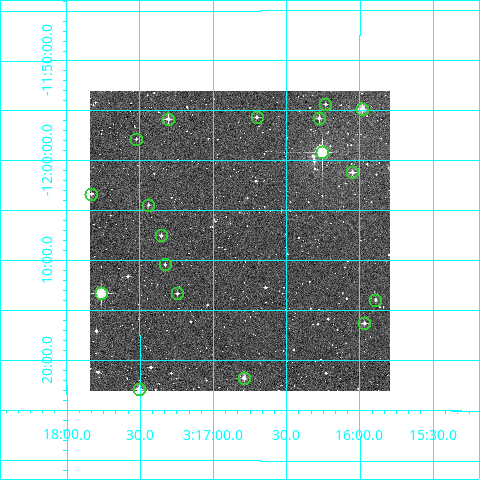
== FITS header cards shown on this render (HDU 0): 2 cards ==
NAXIS1  =                  300
NAXIS2  =                  300

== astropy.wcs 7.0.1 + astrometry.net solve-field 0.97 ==
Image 300 x 300 px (HDU 0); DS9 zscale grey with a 90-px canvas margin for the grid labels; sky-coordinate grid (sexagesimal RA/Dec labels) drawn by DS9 from the SOLVED WCS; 18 Tycho-2 reference stars matched to detected sources circled (green)
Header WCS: RA---TAN/DEC--TAN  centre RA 03:16:49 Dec -12:08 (49.20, -12.13 deg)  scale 6 arcsec/px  FOV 30.0' x 30.0'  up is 0 deg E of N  parity normal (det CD < 0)
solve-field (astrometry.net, Tycho-2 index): VERIFIED the header's WCS against the Tycho-2 star catalogue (verified at 2 index scales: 16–18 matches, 0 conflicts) and refined it, rather than solving blind
Solved WCS: RA---TAN-SIP/DEC--TAN-SIP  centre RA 03:16:49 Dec -12:08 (49.20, -12.13 deg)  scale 6 arcsec/px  FOV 30.0' x 30.0'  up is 0 deg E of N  parity normal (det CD < 0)
The solver's refit moves the header's centre by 1.9 arcsec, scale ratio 1.001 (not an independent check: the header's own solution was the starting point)
Tycho-2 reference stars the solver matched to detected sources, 18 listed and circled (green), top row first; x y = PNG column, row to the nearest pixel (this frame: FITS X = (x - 90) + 1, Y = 300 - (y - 91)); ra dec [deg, ICRS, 3 dp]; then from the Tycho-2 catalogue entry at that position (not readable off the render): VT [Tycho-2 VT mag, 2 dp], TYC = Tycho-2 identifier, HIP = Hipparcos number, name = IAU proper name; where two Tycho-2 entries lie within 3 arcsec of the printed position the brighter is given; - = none
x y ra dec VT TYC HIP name
325 104 49.058 -11.906 12.30 5298-420-1 - -
362 109 48.995 -11.914 10.03 5298-688-1 - -
257 117 49.175 -11.928 11.79 5298-446-1 - -
319 118 49.069 -11.929 11.33 5298-832-1 - -
168 119 49.326 -11.931 10.95 5298-962-1 - -
136 139 49.380 -11.964 13.06 5298-746-1 - -
322 152 49.064 -11.986 7.32 5298-787-1 15224 -
352 172 49.012 -12.020 11.01 5298-569-1 - -
91 194 49.457 -12.056 11.22 5298-967-1 - -
148 205 49.360 -12.074 11.60 5298-888-1 - -
161 235 49.338 -12.125 11.86 5298-1003-1 - -
165 264 49.332 -12.174 11.71 5298-620-1 - -
101 293 49.441 -12.222 8.83 5298-747-1 15335 -
177 293 49.311 -12.222 11.76 5298-685-1 - -
375 300 48.973 -12.232 12.03 5298-827-1 - -
364 323 48.992 -12.271 11.37 5298-1093-1 - -
244 378 49.197 -12.362 11.03 5298-1036-1 - -
139 389 49.377 -12.381 11.06 5298-1043-2 - -